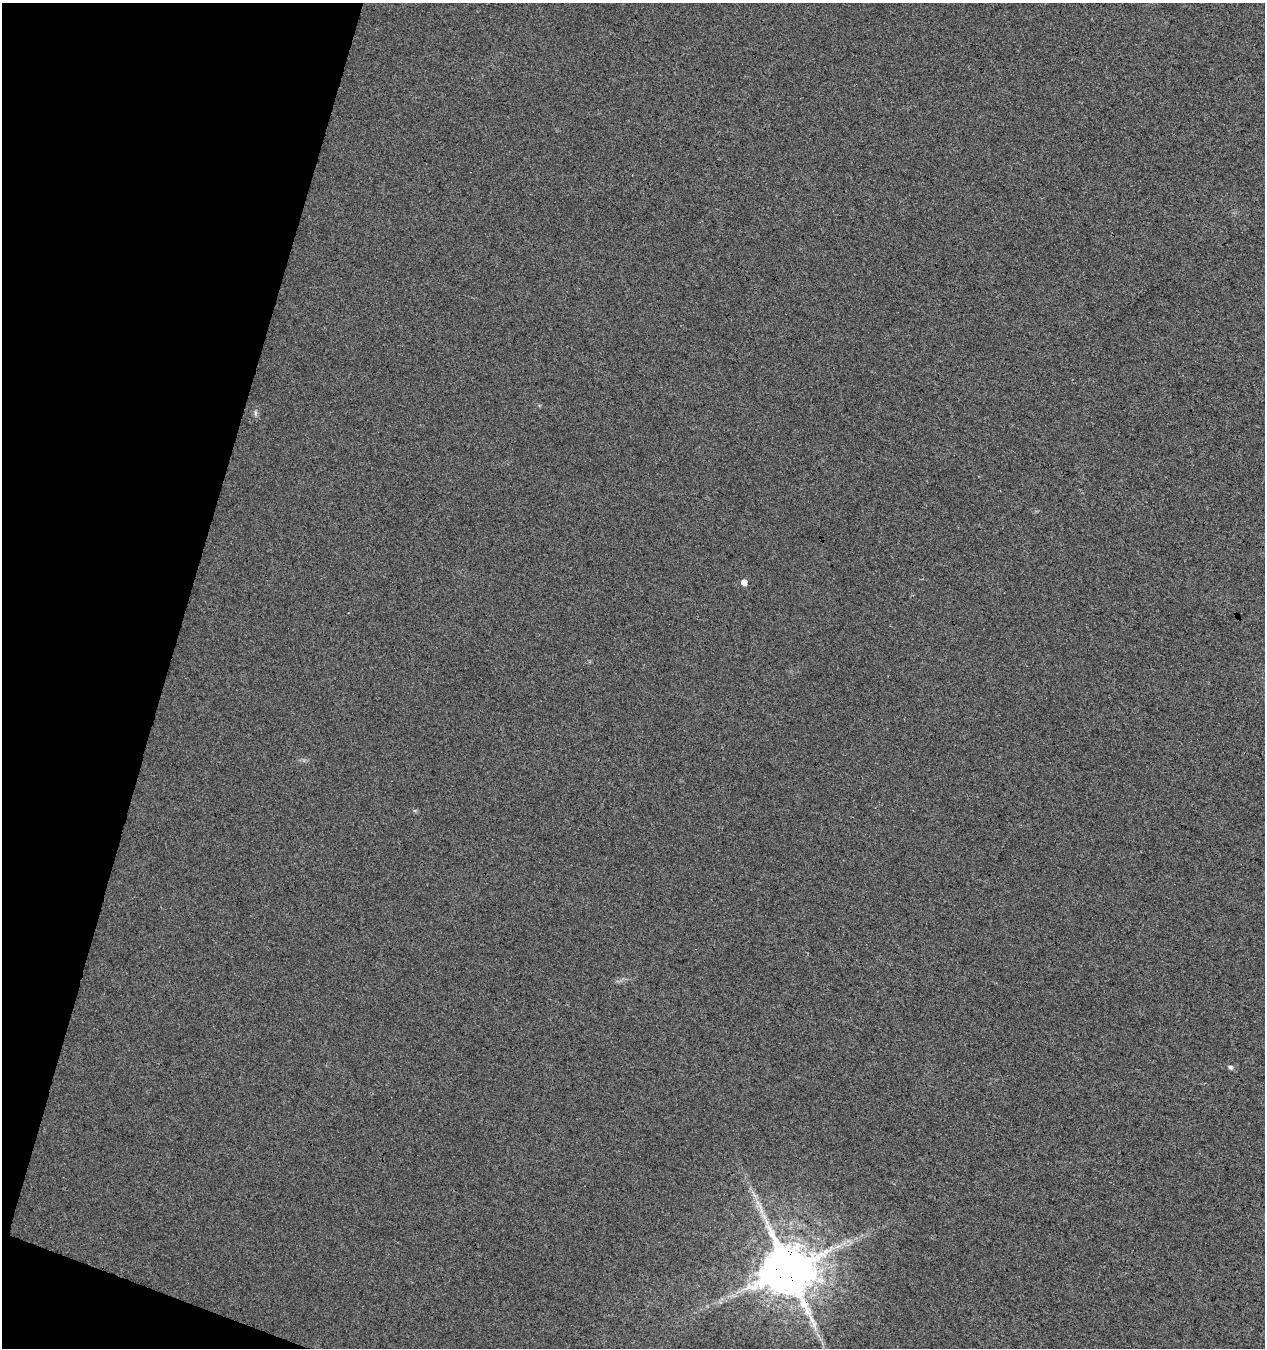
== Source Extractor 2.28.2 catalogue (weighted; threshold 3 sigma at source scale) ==
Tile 9 of 4 x 4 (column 1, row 3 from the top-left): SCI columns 280-1542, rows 1348-2693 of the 5549 x 5394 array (HDU 1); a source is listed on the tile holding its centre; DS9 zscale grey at full resolution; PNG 1267 x 1350 px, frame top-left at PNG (2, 3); no overlay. Shown black and unused: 14% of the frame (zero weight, under 3 of 4 exposures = <1% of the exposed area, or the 3 px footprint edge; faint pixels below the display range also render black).
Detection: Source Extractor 2.28.2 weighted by HDU 2 'WHT'; one run over the whole footprint, this tile lists its part. Background 0.00855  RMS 0.0049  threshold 0.0222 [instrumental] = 3 sigma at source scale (4.5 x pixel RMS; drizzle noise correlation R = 1.50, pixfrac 1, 0.0396/0.0396 arcsec/px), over >= 5 px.
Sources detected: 6; all 6 listed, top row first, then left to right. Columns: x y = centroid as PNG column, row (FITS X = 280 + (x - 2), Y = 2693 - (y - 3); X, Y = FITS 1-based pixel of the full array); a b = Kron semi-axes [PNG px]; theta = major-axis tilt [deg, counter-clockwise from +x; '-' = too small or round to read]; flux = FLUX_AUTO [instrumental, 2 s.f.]
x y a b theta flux
255 413 8 4 -90 1
744 582 5 5 - 3.3
1230 1067 6 5 - 1.4
761 1211 9 4 -81 1.9
838 1246 7 4 19 1.5
788 1269 14 13 - 3400
Overlapping masked pixels (flux is a lower limit): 1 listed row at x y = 788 1269